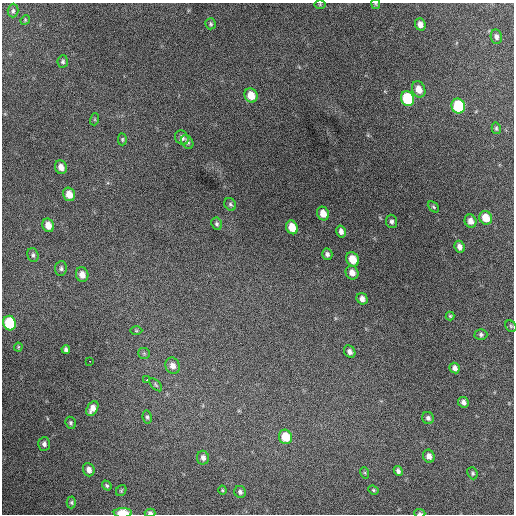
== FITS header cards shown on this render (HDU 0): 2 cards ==
NAXIS1  =                  512 / Axis length
NAXIS2  =                  512 / Axis length

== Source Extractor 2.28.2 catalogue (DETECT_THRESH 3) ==
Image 512 x 512 px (HDU 0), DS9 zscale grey, 1 PNG px = 1 image px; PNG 516 x 516 px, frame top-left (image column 1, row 512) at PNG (2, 3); each listed source drawn as its Kron ellipse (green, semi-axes under 4 px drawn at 4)
Background 1370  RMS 35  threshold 106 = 3 sigma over >= 5 px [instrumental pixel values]
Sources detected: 73; all 73 listed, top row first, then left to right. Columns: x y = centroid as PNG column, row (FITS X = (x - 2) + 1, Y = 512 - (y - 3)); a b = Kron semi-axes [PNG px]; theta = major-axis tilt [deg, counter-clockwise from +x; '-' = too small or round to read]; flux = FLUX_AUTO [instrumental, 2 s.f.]
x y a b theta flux
320 4 6 4 0 2200
376 4 5 4 - 2400
13 11 7 5 89 4800
25 20 5 4 - 2600
211 24 5 5 - 4100
420 24 6 5 - 14000
496 37 7 5 -80 8100
63 61 6 5 - 5300
419 89 8 6 -67 21000
251 95 7 6 - 32000
408 99 7 6 - 140000
458 106 7 6 - 130000
95 119 6 4 72 3000
496 128 6 4 -77 3700
182 138 7 6 - 9700
122 139 6 4 90 3200
187 142 7 5 -57 5500
61 167 7 6 - 17000
69 194 7 5 -73 27000
230 204 7 5 -58 4700
433 207 6 4 -41 3600
323 213 7 6 - 25000
486 218 7 6 - 39000
392 221 7 5 -84 6000
470 221 6 6 - 16000
217 224 6 5 - 4800
48 225 7 5 -68 22000
292 227 7 5 -65 38000
341 231 6 4 -75 9700
460 247 6 5 - 11000
327 254 6 5 - 6800
33 255 7 5 -73 5000
352 259 7 6 - 40000
61 268 7 6 - 6000
352 273 7 6 - 16000
82 275 7 6 - 17000
362 299 6 5 - 11000
450 316 4 4 - 2800
9 323 7 6 - 150000
511 326 6 5 - 3500
136 331 6 4 -1 3200
481 334 6 5 - 5600
18 347 4 4 - 2500
66 349 4 4 - 5800
350 352 6 5 - 8600
144 353 6 5 - 3800
90 361 3 2 - 6800
173 366 8 7 - 15000
455 368 5 5 - 9000
147 379 3 3 - 14000
156 385 8 4 -46 3800
463 402 5 5 - 8500
92 409 8 5 60 16000
147 417 6 4 -80 4300
428 418 6 5 - 6800
71 423 6 5 - 4500
285 437 7 6 - 57000
44 444 7 6 - 7900
429 456 6 5 - 12000
203 458 7 6 - 9100
89 470 7 5 -70 14000
398 471 5 4 - 6800
365 473 6 4 -72 3000
472 473 6 5 - 3900
107 485 5 4 - 4000
222 490 4 4 - 2400
373 490 5 4 - 3100
121 491 6 4 56 3500
240 492 6 5 - 6100
71 502 6 4 -90 3600
123 513 9 4 0 52000
150 513 5 4 - 7400
420 513 5 3 - 4000
At the frame edge (FLAGS 8, measured only in part): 4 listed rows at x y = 376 4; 123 513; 150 513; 420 513